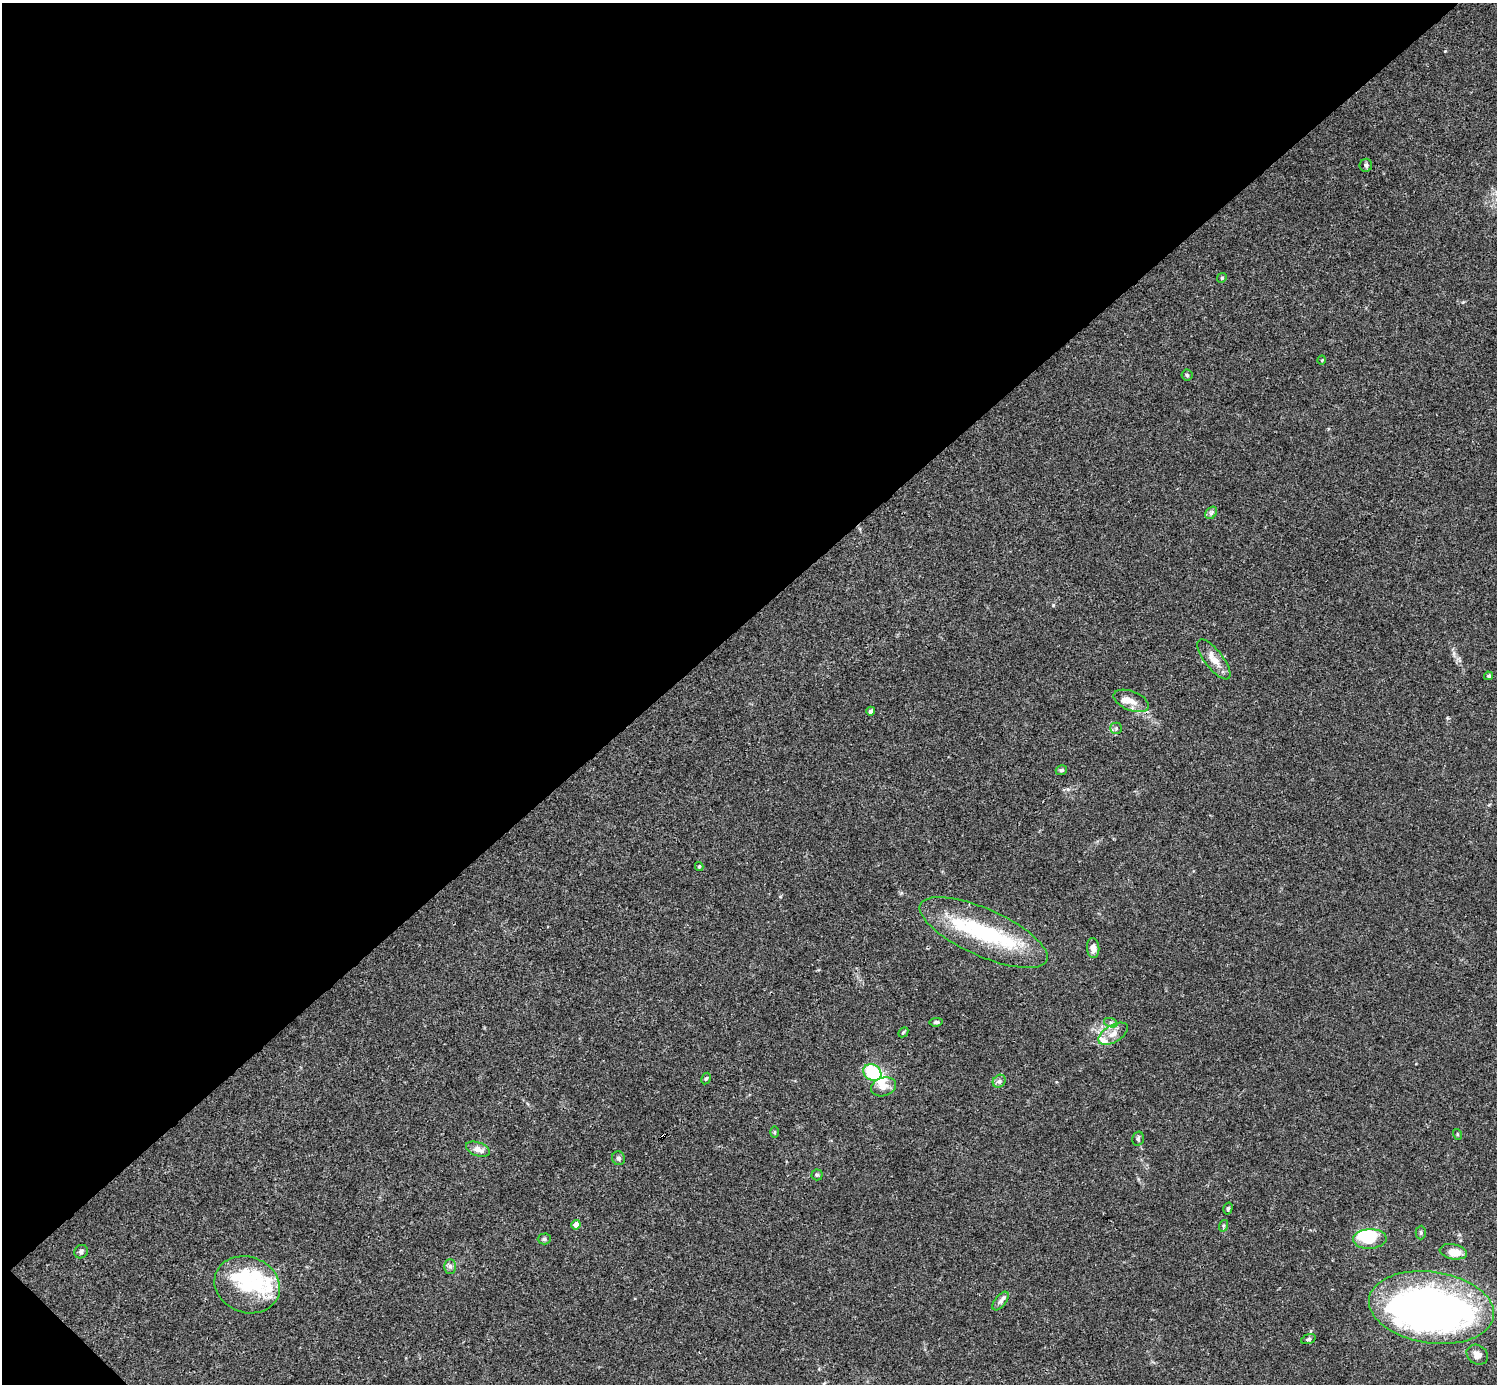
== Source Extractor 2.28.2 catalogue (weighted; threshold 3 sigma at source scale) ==
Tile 5 of 4 x 4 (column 1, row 2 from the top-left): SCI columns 1-1495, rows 2920-4301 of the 5982 x 5981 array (HDU 1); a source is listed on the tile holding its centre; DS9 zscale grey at full resolution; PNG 1499 x 1386 px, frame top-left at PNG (2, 3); each listed source drawn as its Kron ellipse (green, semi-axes under 4 px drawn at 4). Shown black and unused: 45% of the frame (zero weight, under 3 of 4 exposures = <1% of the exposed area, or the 3 px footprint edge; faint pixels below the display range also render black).
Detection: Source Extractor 2.28.2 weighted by HDU 2 'WHT'; one run over the whole footprint, this tile lists its part. Background 0.0165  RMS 0.0022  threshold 0.00978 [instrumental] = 3 sigma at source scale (4.5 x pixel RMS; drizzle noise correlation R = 1.50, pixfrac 1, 0.05/0.05 arcsec/px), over >= 5 px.
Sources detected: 54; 5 inside a brighter object's white glare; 1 cosmic-ray / hot-pixel residue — neither listed nor drawn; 6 inside a brighter listed object's ellipse — not listed separately; the other 42 listed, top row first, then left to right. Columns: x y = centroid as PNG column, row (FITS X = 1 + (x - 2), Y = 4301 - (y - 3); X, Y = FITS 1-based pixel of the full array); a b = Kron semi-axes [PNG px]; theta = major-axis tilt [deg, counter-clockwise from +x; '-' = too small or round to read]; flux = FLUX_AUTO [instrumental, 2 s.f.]
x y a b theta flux
1366 165 6 6 - 0.53
1222 278 5 4 - 0.27
1322 360 4 3 - 0.17
1187 375 5 5 - 0.34
1211 513 7 5 47 0.51
1214 659 24 9 -52 2.8
1489 676 4 4 - 0.32
1131 701 19 9 -22 2.1
871 711 4 4 - 0.62
1116 728 6 5 - 0.44
1061 770 6 5 - 0.38
699 867 4 3 - 0.32
984 933 69 23 -24 21
1093 948 10 6 -84 1.2
936 1022 7 4 5 0.46
1111 1023 7 4 -19 0.46
903 1032 6 4 44 0.27
1113 1034 16 8 30 2
872 1072 9 8 - 12
706 1079 6 4 61 0.3
999 1081 7 6 - 0.55
884 1087 13 9 16 1.6
774 1132 6 4 89 0.27
1457 1134 5 3 - 0.19
1138 1139 7 5 77 0.43
478 1149 12 7 -21 1.6
618 1158 7 6 - 0.49
817 1175 5 5 - 0.34
1228 1208 6 4 74 0.31
576 1225 5 4 - 1.6
1223 1226 6 4 72 0.26
1421 1233 7 5 88 0.4
544 1239 6 5 - 0.44
1370 1239 17 9 3 9.2
81 1252 7 6 - 0.6
1453 1252 14 7 -11 2.6
450 1267 7 6 - 0.62
247 1285 33 28 -20 11
1001 1301 11 5 52 0.83
1431 1308 63 36 -8 130
1308 1339 8 4 17 0.43
1477 1355 11 9 -36 1.6
Overlapping masked pixels (flux is a lower limit): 1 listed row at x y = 984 933
Isophote crosses this tile's border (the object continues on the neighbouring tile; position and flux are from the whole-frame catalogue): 1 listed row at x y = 1431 1308
Unlisted compact peaks at least as high as the median listed source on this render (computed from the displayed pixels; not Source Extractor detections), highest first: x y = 1445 51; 1053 605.